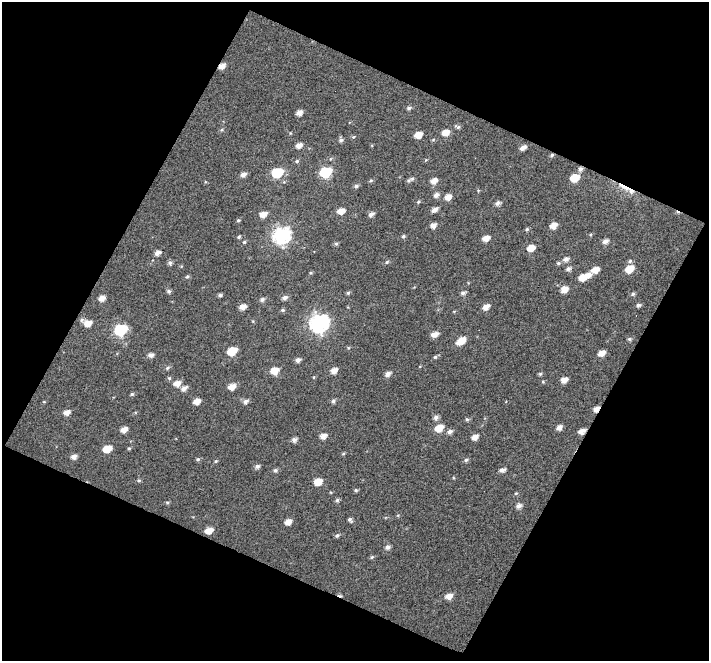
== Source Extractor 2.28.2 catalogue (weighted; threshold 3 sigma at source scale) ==
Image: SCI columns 1-707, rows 33-691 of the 707 x 718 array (HDU 1 of 3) = the unmasked area's bounding box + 8 px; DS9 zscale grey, full resolution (1 PNG px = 1 image px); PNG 711 x 663 px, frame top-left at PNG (2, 2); no overlay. Shown black and unused: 46% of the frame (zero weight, under 5 of 10 exposures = <1% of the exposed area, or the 3 px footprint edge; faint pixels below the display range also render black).
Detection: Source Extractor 2.28.2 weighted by HDU 2 'WHT'. Background 0.0189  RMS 0.076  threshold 0.31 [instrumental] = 3 sigma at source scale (4.09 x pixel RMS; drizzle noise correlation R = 1.36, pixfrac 0.8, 0.0396/0.0396 arcsec/px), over >= 5 px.
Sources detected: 136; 1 cosmic-ray / hot-pixel residue — not listed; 2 inside a brighter listed object's ellipse — not listed separately; the other 133 listed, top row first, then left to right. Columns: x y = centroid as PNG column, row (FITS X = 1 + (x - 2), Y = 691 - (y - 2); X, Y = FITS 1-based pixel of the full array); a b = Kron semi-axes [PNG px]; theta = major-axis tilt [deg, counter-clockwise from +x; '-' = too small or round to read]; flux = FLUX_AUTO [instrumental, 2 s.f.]
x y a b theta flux
222 66 6 5 - 48
409 108 5 5 - 14
299 113 5 5 - 38
457 127 8 4 -27 13
222 130 6 4 1 9.4
445 133 7 5 17 66
418 135 6 5 - 67
353 137 5 4 - 7.5
341 140 6 5 - 17
433 140 5 3 - 7
299 145 6 5 - 40
523 148 6 4 25 37
552 155 5 4 - 12
297 161 5 5 - 11
580 169 6 5 - 21
325 172 7 6 - 540
277 173 7 6 - 410
243 175 6 5 - 31
412 178 8 6 43 18
574 178 7 6 - 140
371 181 6 4 32 10
434 181 6 5 - 50
356 186 6 5 - 15
624 187 21 5 -30 61
436 195 6 5 - 28
448 197 6 5 - 47
418 202 5 4 - 10
498 203 6 5 - 23
435 209 6 5 - 32
341 211 7 5 18 54
263 214 7 5 19 53
371 214 6 4 34 28
238 220 5 4 - 9.2
433 225 6 5 - 36
553 225 6 5 - 57
527 229 5 4 - 11
281 235 9 7 26 1900
403 236 5 4 - 11
239 237 5 4 - 10
486 238 6 5 - 50
605 241 6 5 - 30
244 242 4 4 - 9.2
336 244 5 5 - 10
531 248 7 5 24 82
157 253 6 4 27 34
566 259 7 6 - 26
630 261 5 5 - 13
387 262 5 4 - 9.6
170 263 6 5 - 17
558 263 5 4 - 11
568 269 6 5 - 20
629 269 7 6 - 110
595 270 9 5 36 69
311 273 5 4 - 8.1
187 276 5 4 - 10
582 277 6 5 - 78
564 289 7 6 - 65
169 291 5 5 - 14
348 293 5 4 - 11
463 293 6 5 - 20
633 294 6 5 - 12
220 295 5 3 - 14
102 298 6 5 - 44
285 298 6 5 - 25
262 299 6 5 - 18
638 305 5 4 - 16
243 307 6 5 - 44
486 307 7 5 32 45
283 310 5 4 - 12
82 320 6 5 - 15
88 323 7 6 - 62
319 323 9 8 - 2400
120 330 8 6 22 670
434 334 8 5 11 41
629 339 5 4 - 11
461 341 10 6 36 99
232 351 7 5 27 180
601 353 6 5 - 55
150 355 6 5 - 29
435 357 5 4 - 10
298 360 5 5 - 23
167 368 6 5 - 13
334 370 6 5 - 46
274 371 7 6 - 94
388 374 6 5 - 31
540 374 5 5 - 9.5
169 378 5 4 - 9.4
564 380 6 5 - 47
543 382 4 3 - 6.5
177 383 7 6 - 52
232 387 7 6 - 54
184 388 7 5 29 32
132 394 5 4 - 10
197 401 6 5 - 50
333 401 6 5 - 15
44 402 5 3 - 6.4
245 402 7 5 22 23
596 409 5 4 - 43
67 412 6 5 - 40
436 417 6 5 - 23
467 419 5 4 - 10
559 427 6 5 - 33
439 428 8 6 29 99
124 429 6 5 - 47
581 431 7 5 20 42
450 432 7 5 16 24
323 436 6 5 - 41
474 437 6 5 - 44
294 440 6 5 - 23
129 448 5 4 - 7.4
107 449 7 5 21 110
343 454 5 3 - 7.5
74 457 6 5 - 31
198 459 5 5 - 12
466 460 6 5 - 13
216 461 5 4 - 8.1
257 466 6 5 - 19
275 470 6 5 - 14
502 470 6 4 17 27
139 480 5 4 - 9.6
318 482 6 5 - 93
356 490 5 4 - 10
516 493 5 4 - 8.4
337 500 6 5 - 13
167 503 5 4 - 9.3
519 506 7 6 - 28
350 520 6 4 -48 15
288 522 6 5 - 48
209 531 7 5 18 71
337 535 6 5 - 14
387 547 6 5 - 23
372 557 6 4 25 10
449 596 7 6 - 50
Overlapping masked pixels (flux is a lower limit): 6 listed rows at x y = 222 66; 552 155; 580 169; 624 187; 596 409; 581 431